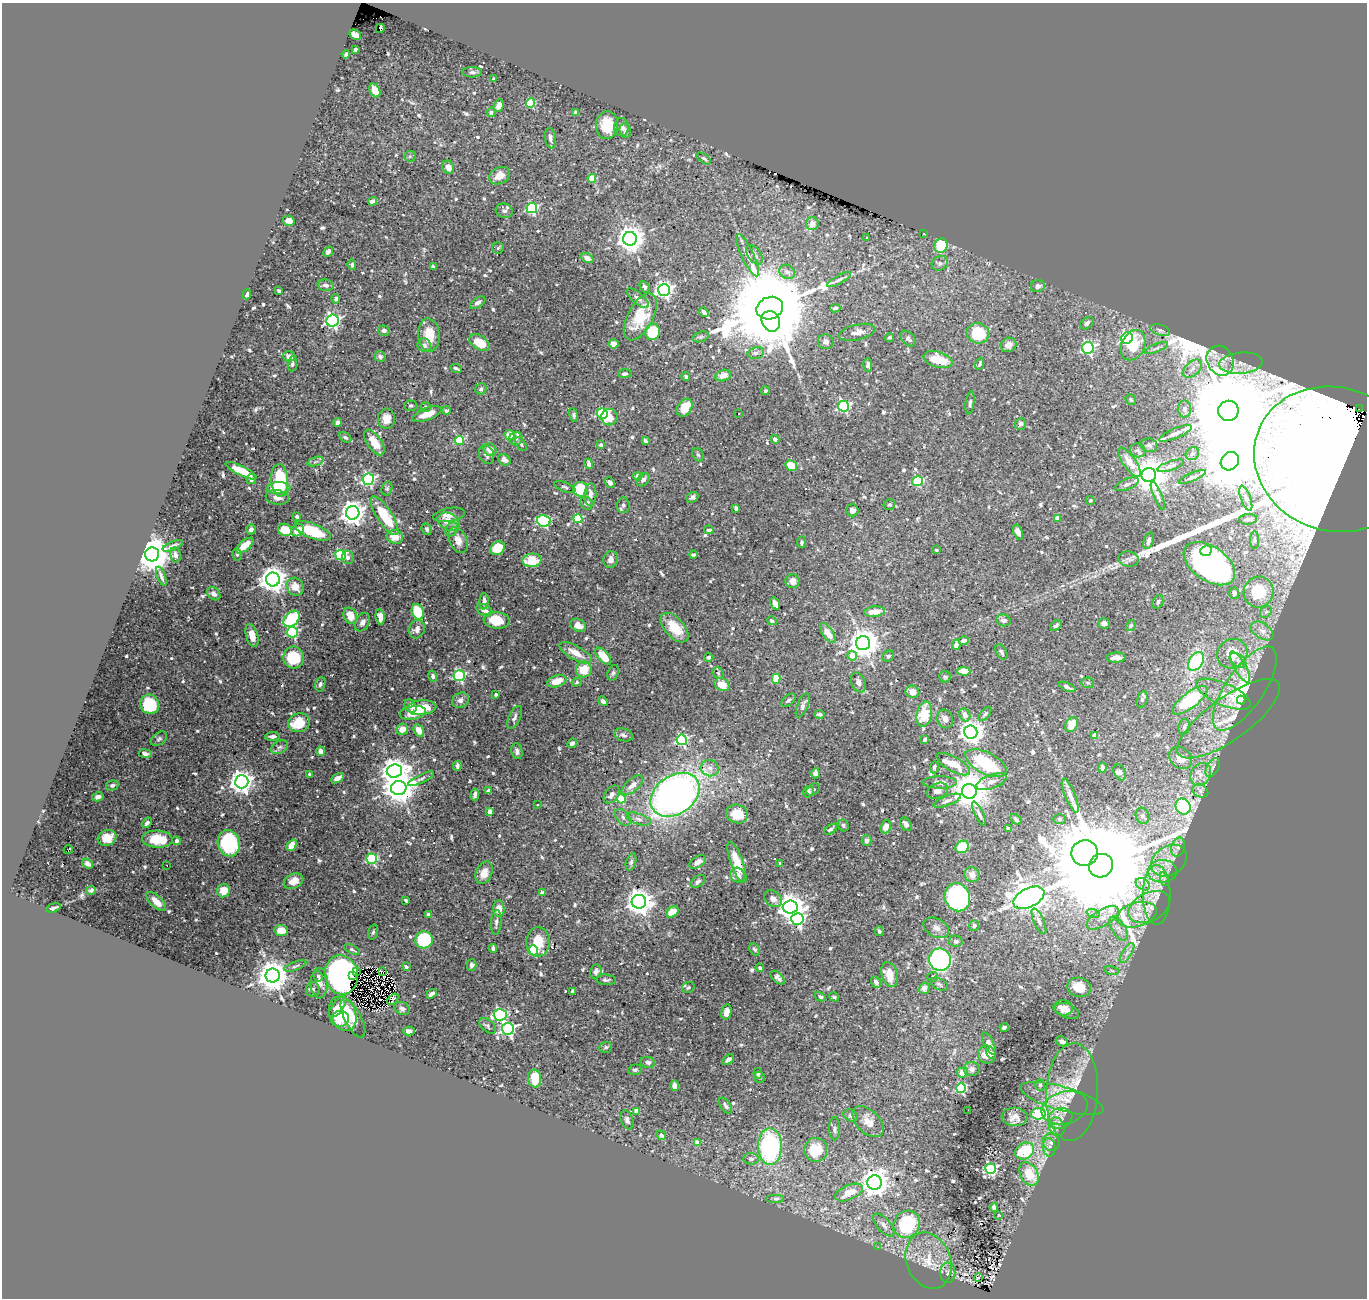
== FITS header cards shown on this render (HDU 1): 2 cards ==
NAXIS1  =                 1365
NAXIS2  =                 1296

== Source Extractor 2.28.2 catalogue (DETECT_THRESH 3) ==
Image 1365 x 1296 px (HDU 1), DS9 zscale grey, 1 PNG px = 1 image px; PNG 1369 x 1300 px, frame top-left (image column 1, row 1296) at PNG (2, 3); each listed source drawn as its Kron ellipse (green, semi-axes under 4 px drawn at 4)
Background 0.311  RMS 0.0064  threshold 0.0193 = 3 sigma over >= 5 px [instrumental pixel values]
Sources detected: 757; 1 with non-positive FLUX_AUTO (blend fragments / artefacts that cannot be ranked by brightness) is neither listed nor drawn; of the other 756, the 500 brightest by FLUX_AUTO listed and drawn (256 fainter detections omitted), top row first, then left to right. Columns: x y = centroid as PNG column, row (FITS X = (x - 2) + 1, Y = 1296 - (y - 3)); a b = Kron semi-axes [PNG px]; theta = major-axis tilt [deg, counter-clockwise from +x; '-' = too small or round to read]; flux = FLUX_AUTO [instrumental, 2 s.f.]
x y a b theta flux
380 28 4 2 - 1.6
355 35 6 4 -32 5.7
355 49 4 3 - 0.92
346 54 4 3 - 0.84
472 72 9 5 0 1.1
493 79 3 3 - 0.91
375 90 7 5 -64 5.6
531 103 5 4 - 26
499 106 6 5 - 2.6
491 112 4 4 - 0.98
576 112 4 4 - 1.1
607 125 14 11 85 10
622 127 9 7 -86 1.7
625 131 7 5 -78 1.1
550 138 10 5 -82 1.9
410 156 6 5 - 0.85
704 158 8 4 -35 0.85
448 167 7 5 -66 3.1
500 176 11 8 29 4.9
592 178 4 4 - 13
373 201 5 4 - 1.8
532 208 5 5 - 59
504 211 8 7 - 1.6
289 221 6 5 - 4.5
812 224 6 6 - 3.6
924 233 2 2 - 8.4
867 238 3 3 - 1.4
630 239 7 7 - 540
941 246 7 6 - 14
498 248 6 5 - 0.8
328 252 5 4 - 1.4
748 255 23 6 -65 3.9
755 255 11 6 -54 2.1
587 258 7 4 -26 2.6
940 263 8 7 - 1.6
352 265 5 4 - 0.81
433 267 4 3 - 1.3
787 272 8 7 - 2
839 280 13 4 29 1.4
326 285 8 5 -15 1.5
1038 286 7 6 - 2.2
645 287 6 4 -60 1.2
664 290 6 6 - 160
279 291 4 3 - 0.8
247 294 5 4 - 1.3
638 298 13 5 -41 1.9
336 299 5 4 - 1.2
478 303 8 5 32 1.5
770 308 13 11 21 11000
835 308 5 3 - 0.84
704 312 5 3 - 1.3
640 317 26 12 62 17
333 321 6 6 - 120
771 321 10 9 - 500
1087 323 7 5 40 1.6
1160 330 10 5 -16 1.4
384 331 6 5 - 1.6
653 332 8 7 - 21
857 332 18 7 13 3.7
978 333 11 10 - 22
429 335 16 10 -85 9.3
701 337 8 5 19 1
890 337 4 4 - 0.77
1127 338 6 5 - 76
908 339 9 6 -46 1.4
480 342 11 7 -32 8.4
826 342 8 7 - 2.1
614 344 5 5 - 2.5
424 345 7 6 - 1.7
1009 345 8 7 - 3.1
1133 345 16 11 65 17
1088 348 6 5 - 84
1156 348 12 3 23 1.2
756 353 8 5 12 1.6
289 356 6 5 - 2.3
380 357 6 5 - 1
938 360 15 8 -17 10
1220 361 15 13 -60 5.6
1241 363 22 10 5 5.5
292 364 7 4 85 1.1
980 364 6 4 69 0.9
868 365 7 4 89 1.5
456 368 6 3 -24 0.85
1192 369 11 7 42 2.4
625 374 7 4 2 1.2
686 376 4 4 - 1
723 376 8 5 14 3.5
481 389 6 5 - 1.3
765 391 4 4 - 0.83
1131 399 6 5 - 0.88
970 403 11 4 82 1.2
411 406 6 5 - 0.82
843 406 5 5 - 77
426 407 5 5 - 0.92
685 408 10 7 56 8.8
1184 409 8 7 - 1.6
1359 409 2 2 - 2.1
446 410 4 3 - 1.5
1228 411 10 10 - 12000
427 414 15 6 21 5.4
602 414 5 5 - 52
739 414 3 2 - 1.2
574 415 7 4 -79 0.86
609 417 8 8 - 5.2
386 419 10 8 85 4.8
338 422 4 4 - 1.5
1020 424 6 5 - 1.2
1175 433 17 5 23 2.6
510 435 5 5 - 5
345 437 6 4 -33 1.1
516 439 7 6 - 1.3
775 439 4 4 - 1.4
459 440 4 4 - 18
645 441 4 3 - 0.79
374 442 15 7 -56 6.8
521 444 8 4 -52 0.99
601 445 4 3 - 1.7
1149 445 8 7 - 1.4
490 450 6 6 - 4.4
1138 450 8 7 - 1.5
486 454 10 7 -68 1.9
1192 454 7 6 - 1.3
698 455 7 5 -70 0.94
1335 459 82 72 -18 3800
504 460 7 5 -30 2.2
1230 461 10 8 46 3300
315 462 8 3 19 0.95
1129 462 17 6 -54 5.2
589 464 5 3 - 1.3
791 466 6 5 - 9
1171 466 14 4 19 1.5
241 471 17 4 -26 11
1149 475 7 7 - 1000
638 476 4 4 - 1.8
1192 477 14 4 23 1.4
251 479 5 5 - 1.2
368 479 6 5 - 73
280 480 16 8 -87 27
643 480 7 5 49 1.6
918 481 5 5 - 33
610 482 5 4 - 1.6
1127 484 12 5 23 1.5
565 487 11 4 -21 0.97
278 488 12 6 1 11
387 488 7 5 75 0.8
580 489 7 7 - 18
590 494 11 6 87 2.9
1158 496 15 4 -68 1.2
277 497 11 7 -8 3.1
692 497 6 5 - 1.2
1246 498 13 5 -70 1.7
1090 500 4 4 - 0.86
587 503 7 5 -50 2.5
889 504 6 5 - 1.1
623 505 8 6 85 1.2
736 508 4 4 - 1
852 510 6 6 - 2
353 513 7 6 - 430
449 515 16 7 10 3.5
385 516 22 7 -57 18
297 517 3 3 - 1.9
1057 518 4 4 - 5
578 519 4 4 - 25
1248 519 9 5 5 2.4
544 521 7 5 -12 46
448 522 11 8 -28 4.8
251 529 5 4 - 2.1
426 529 6 4 -66 1.1
452 529 7 6 - 1.1
285 530 7 6 - 8.9
297 530 6 5 - 6
709 530 5 3 - 0.83
312 531 19 7 -21 22
1018 532 8 4 -71 2
395 537 8 7 - 5.8
458 540 13 8 -67 4.2
1255 540 9 4 -90 0.9
1149 541 8 4 71 1.7
802 542 6 4 81 0.77
173 546 11 4 22 1.6
245 546 10 5 40 9.3
498 548 8 6 41 14
936 550 3 3 - 1.3
1206 551 6 5 - 8.8
152 554 7 7 - 1300
237 554 6 4 -75 0.79
175 555 8 5 -78 1.6
340 555 5 5 - 41
693 555 4 3 - 0.81
348 557 7 6 - 2.4
610 559 8 7 - 2.3
1129 559 10 7 -10 1.8
532 560 9 6 3 12
1209 564 29 17 -34 150
161 576 10 3 -69 1.2
273 579 7 7 - 520
792 581 7 7 - 3.6
295 587 9 8 - 6
1259 592 15 15 - 18
1234 593 5 5 - 1.4
214 594 7 5 -43 2
484 601 8 4 87 1.6
1158 602 7 5 63 1
775 604 6 4 -58 3.1
484 610 8 5 -27 3
418 612 8 5 -68 17
875 612 10 5 6 6
1266 612 6 5 - 1
350 616 8 6 -64 5.9
380 617 8 4 -84 3.1
292 619 9 6 45 37
496 620 13 8 -8 11
1003 620 7 6 - 1.7
772 621 5 4 - 1.1
362 622 10 6 59 2
1104 623 6 5 - 1.7
578 625 8 6 -30 3
1131 625 6 4 59 0.8
1056 626 6 4 36 1.2
675 628 18 9 -48 10
417 629 9 8 - 2.6
1262 631 12 7 -33 2.7
292 632 5 5 - 49
828 633 11 5 -56 6.1
252 635 12 6 -73 5.2
964 641 5 4 - 2.1
863 643 7 7 - 680
956 645 5 4 - 2.8
1001 652 8 5 -60 1.2
576 653 18 7 -29 6.1
1232 654 15 14 - 12
603 656 10 5 -48 7.7
852 656 5 4 - 5.3
888 656 6 5 - 0.82
294 657 11 10 - 17
709 657 4 3 - 1.4
1116 657 9 5 2 2.7
1238 660 9 6 -38 2.1
1196 661 10 6 57 40
1240 667 18 5 -61 3.1
584 669 8 7 - 8.9
964 671 6 4 -2 11
613 673 8 5 70 0.92
718 673 6 5 - 0.79
459 675 5 5 - 58
433 676 6 4 -75 1.5
945 677 6 5 - 0.85
776 679 5 4 - 13
557 681 10 5 18 6.8
577 682 5 4 - 0.82
858 682 10 7 -66 2
1088 683 6 5 - 0.8
320 684 7 5 74 1.3
722 685 8 6 -27 6.1
1067 687 9 3 -23 1.3
1245 689 49 19 56 36
912 692 7 6 - 4.4
1223 694 29 11 -23 9.7
496 695 3 3 - 0.91
1142 699 8 5 73 1.4
461 700 8 7 - 2.1
789 700 8 5 39 1
1190 700 21 8 37 32
1241 700 4 4 - 1.5
603 701 5 4 - 1.3
150 704 10 9 - 20
803 705 13 5 67 1.7
411 706 7 5 -55 2.4
422 708 14 7 5 13
413 713 13 6 9 6.4
820 714 5 3 - 0.88
924 714 12 7 78 12
985 714 8 4 50 0.92
965 715 7 5 -67 2.7
515 717 12 5 65 1.8
945 719 9 7 -67 2.4
1229 719 61 21 36 25
299 723 11 9 20 13
1072 724 8 5 60 7.7
1184 727 8 5 79 1.1
402 729 6 5 - 4.7
419 731 7 4 -59 5.6
971 732 7 6 - 420
623 735 9 6 -17 1.5
1095 735 4 4 - 3
272 736 7 4 5 1.3
159 739 9 6 37 1.1
925 739 4 3 - 1.3
682 740 5 5 - 61
572 743 5 4 - 1.8
280 747 9 6 31 1.3
321 751 5 4 - 3.9
517 751 8 5 -80 1.6
145 754 6 4 -7 1.5
1180 758 12 10 -41 6
986 763 22 10 -27 31
953 764 19 7 -29 9.3
457 766 5 3 - 1.2
934 767 6 4 89 0.89
1102 767 5 3 - 1.1
710 768 9 8 - 2.1
1213 768 10 5 62 1.7
394 771 7 6 - 470
1120 772 8 5 -64 0.95
815 773 5 4 - 2
310 774 3 3 - 1.9
1201 774 12 9 58 4.2
337 778 7 4 30 2.4
421 779 14 4 25 1.4
242 782 6 6 - 390
940 782 17 6 0 3.4
991 782 16 6 20 2.9
112 785 6 5 - 1.3
632 785 13 6 42 3.4
399 788 8 7 - 790
813 789 7 5 31 0.99
488 790 4 4 - 0.97
937 791 11 7 22 2.7
969 791 7 7 - 1300
1200 791 8 6 -23 1.6
808 792 6 5 - 1.3
475 794 6 3 80 1.4
612 794 10 6 53 2.5
675 795 27 19 35 230
1070 796 18 5 -67 2.3
98 797 6 4 12 2.1
621 799 4 4 - 15
947 801 14 5 21 1.7
537 804 3 3 - 1.2
1183 806 8 7 - 68
490 812 4 4 - 2.2
737 814 11 9 -17 6.1
979 814 13 4 -64 1.4
1142 816 8 6 -68 1.7
623 817 10 6 -48 1.5
638 819 13 5 -16 1.9
1016 819 6 4 -43 1.1
1059 819 6 5 - 0.85
147 823 6 4 44 1.4
906 824 7 5 -57 1.9
843 825 6 5 - 0.96
886 827 7 5 74 3.5
1009 828 4 3 - 0.82
831 829 7 4 36 1.3
107 838 9 7 20 6.1
157 839 15 8 -3 12
176 841 4 3 - 1.3
867 841 5 5 - 1.6
229 843 13 11 -73 41
292 845 6 4 53 4.4
962 847 7 6 - 18
1178 847 10 6 73 1.9
68 849 5 3 - 11
1085 853 13 13 - 2300
372 859 5 5 - 45
1169 861 19 14 32 8.2
631 862 9 5 74 1
698 862 9 5 32 2.8
737 862 22 6 -70 7.8
780 863 3 3 - 1.5
88 864 5 4 - 2.1
167 865 3 2 - 0.84
1101 866 12 11 - 20000
1162 871 14 11 3 6.2
484 873 12 8 67 4.6
737 875 8 6 -47 3.2
972 875 8 7 - 3
1164 879 7 4 -72 0.92
293 881 10 7 26 3.8
698 882 8 5 39 1.5
1143 884 8 5 -31 1.4
91 890 5 3 - 0.82
223 891 7 6 - 7.1
542 893 4 3 - 4
1157 895 30 13 -90 10
957 897 14 12 -68 97
1029 898 17 9 27 1000
773 899 10 7 -39 2.7
405 900 3 3 - 0.98
156 901 12 5 -44 4.3
639 902 7 7 - 500
790 907 7 6 - 490
1149 907 22 14 27 8.4
53 908 8 3 17 1.1
499 909 8 5 -86 4.9
672 912 7 5 33 7.4
1093 913 7 4 -19 1
429 914 4 3 - 3.5
1137 915 20 12 16 8.2
1103 918 18 8 31 4.8
797 919 6 6 - 88
1039 921 14 5 -66 1.7
496 922 12 5 85 1.3
974 926 5 5 - 1.2
936 928 13 9 -28 2.8
1119 929 13 6 -58 3.1
281 930 7 5 -7 5.8
879 931 5 4 - 0.9
373 932 8 4 74 0.77
424 940 8 8 - 30
956 941 7 5 -11 1.2
538 942 15 12 86 9.5
493 948 4 3 - 1.2
352 949 9 4 -24 0.83
754 949 7 5 -54 0.83
533 950 5 4 - 28
1127 953 11 4 58 2
940 960 11 11 - 64
472 965 6 5 - 1.4
295 966 11 3 20 0.99
406 967 4 3 - 1.1
760 968 4 4 - 0.87
1112 970 8 4 -10 0.9
382 971 4 3 - 1.4
357 972 2 2 - 3.9
596 972 7 5 75 1.4
890 974 13 8 -73 8.1
341 975 20 16 -80 170
273 976 7 7 - 870
318 976 5 4 - 0.79
353 976 3 2 - 4
778 977 8 5 -42 1.9
932 977 5 5 - 0.8
606 980 10 5 -5 1
876 982 6 4 -54 2
319 983 15 8 90 2.5
939 984 9 5 -25 1.2
1079 987 12 9 -14 8
688 988 6 5 - 0.93
924 988 6 5 - 2.5
313 989 7 7 - 0.97
573 991 4 3 - 1.7
432 994 5 4 - 1.9
820 997 6 4 -27 0.88
834 997 5 4 - 0.78
393 999 6 4 50 3.6
337 1007 12 5 53 3.2
402 1008 8 6 -29 1.4
1063 1008 9 7 -9 3.1
1067 1011 13 7 -20 2.1
726 1012 7 5 75 2.5
343 1014 18 13 -66 13
500 1015 6 5 - 68
353 1018 21 8 -63 8
340 1019 9 8 - 5.7
487 1026 10 6 -41 1
1004 1027 4 3 - 1.1
508 1029 6 6 - 94
409 1031 6 4 0 1.6
1062 1041 6 4 -25 2
989 1044 12 5 -63 1.9
606 1047 6 5 - 0.91
991 1053 5 5 - 1.9
987 1055 9 9 - 4.3
728 1059 7 4 38 1.6
648 1062 7 5 -10 1.7
972 1069 8 7 - 1.7
635 1070 7 5 15 1
962 1072 6 5 - 4.2
758 1073 5 4 - 1
759 1077 5 5 - 0.86
535 1078 9 6 -85 12
1040 1085 5 5 - 0.86
675 1086 5 4 - 2.8
961 1088 5 5 - 41
1072 1092 49 26 87 21
1062 1098 43 12 -16 12
726 1106 9 5 -55 1.3
1065 1108 23 16 15 8.7
968 1110 2 2 - 1.8
636 1111 4 4 - 7.4
1038 1114 7 6 - 36
851 1116 7 5 -31 1.2
1015 1117 13 9 -4 3.9
1060 1118 12 10 21 3.7
627 1120 10 6 -69 1.3
868 1122 19 11 -45 4.9
1057 1127 9 7 -69 2.3
834 1129 11 5 -90 1.4
661 1135 5 4 - 1.6
697 1142 4 4 - 4.6
1051 1142 9 8 - 1.9
770 1146 18 12 -90 51
1049 1147 9 6 -84 1.9
816 1150 12 11 - 12
1025 1151 10 8 31 23
751 1159 8 5 0 1.2
990 1169 5 5 - 64
1029 1174 13 8 -62 11
875 1183 7 7 - 520
849 1192 14 7 23 6.3
776 1199 9 4 0 1.1
994 1207 4 4 - 1.9
999 1215 4 3 - 1.4
907 1224 14 13 - 35
884 1225 14 6 -49 2.5
878 1247 2 2 - 3
929 1261 29 22 -69 14
948 1273 10 7 -90 1.5
978 1278 3 2 - 1.9
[256 fainter detections neither listed nor drawn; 1 non-positive-flux detection neither listed nor drawn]